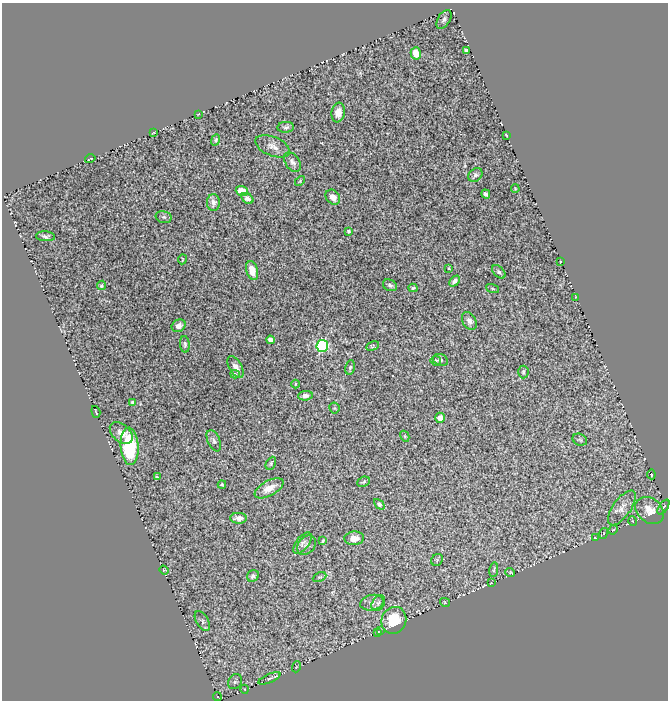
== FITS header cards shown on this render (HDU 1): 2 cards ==
NAXIS1  =                  666
NAXIS2  =                  698

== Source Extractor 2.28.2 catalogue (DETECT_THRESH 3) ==
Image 666 x 698 px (HDU 1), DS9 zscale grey, 1 PNG px = 1 image px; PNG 670 x 702 px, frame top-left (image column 1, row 698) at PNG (2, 3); each listed source drawn as its Kron ellipse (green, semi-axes under 4 px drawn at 4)
Background 1.05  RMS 0.038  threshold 0.114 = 3 sigma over >= 5 px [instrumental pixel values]
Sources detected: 95; all 95 listed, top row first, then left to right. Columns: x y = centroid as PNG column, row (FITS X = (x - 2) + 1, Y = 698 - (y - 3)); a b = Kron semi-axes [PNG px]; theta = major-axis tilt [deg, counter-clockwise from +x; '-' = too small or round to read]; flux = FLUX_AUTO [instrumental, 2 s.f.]
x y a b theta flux
444 19 10 6 58 7.5
466 50 4 3 - 4
416 53 6 5 - 32
338 112 10 6 81 20
198 114 3 2 - 1.5
286 127 8 5 4 6
153 133 3 2 - 2.2
506 135 3 2 - 1.8
216 140 6 4 66 4.5
273 146 18 9 -22 19
90 159 5 2 - 2.4
292 162 11 7 -56 11
475 175 8 6 43 7.9
300 181 6 3 47 3
515 189 4 4 - 2.3
242 191 6 5 - 40
486 194 5 3 - 6.5
333 197 8 6 -49 17
247 198 7 4 -38 11
213 203 8 6 90 11
164 217 8 6 -13 5.6
348 231 4 4 - 4.1
45 236 9 5 -5 6.9
182 259 5 2 - 2.1
560 261 3 2 - 2.2
449 268 3 2 - 2
252 270 10 5 -75 27
499 272 8 5 -45 6.4
455 281 6 4 48 10
102 285 5 4 - 4.3
390 285 7 5 -25 7
413 288 4 3 - 3.7
492 288 7 3 -19 3.1
576 297 4 2 - 1.8
469 321 9 6 -58 12
179 326 7 6 - 15
271 340 4 4 - 21
185 344 8 5 -85 5.8
322 346 6 6 - 350
373 346 6 4 28 3.2
440 360 8 5 -22 6
436 361 5 4 - 5
236 367 12 6 -60 16
350 368 7 4 81 5
523 372 6 5 - 5.5
235 374 5 4 - 3.7
295 384 4 3 - 2.2
305 396 7 5 4 11
133 402 4 4 - 9.4
334 408 5 5 - 3.2
96 412 6 2 -72 2.1
440 418 5 4 - 18
121 433 13 8 -43 19
405 436 6 4 -61 3.6
580 440 7 5 -23 4.7
214 441 11 6 -66 8.3
130 446 19 9 -86 180
271 463 7 4 62 4.4
651 474 5 3 - 2.3
157 477 3 3 - 3.3
364 482 7 5 21 4.2
222 484 4 3 - 3.8
269 488 16 7 28 30
379 504 6 4 -45 5.7
663 507 8 3 55 4.4
622 508 20 9 55 23
650 510 16 12 -40 33
239 518 8 5 -3 16
633 521 5 3 - 2
613 530 5 4 - 2.6
604 533 5 3 - 2.5
354 538 10 7 3 26
595 538 3 2 - 2
323 541 3 2 - 3
302 543 12 6 53 9.3
306 545 11 8 46 9.3
437 560 6 5 - 4.5
494 569 7 2 81 3.1
164 570 5 3 - 2.4
510 572 5 3 - 3.3
253 576 6 5 - 8.4
319 577 7 4 24 3.8
491 583 3 2 - 1.7
445 602 5 3 - 2.3
372 603 12 7 11 12
378 603 8 6 54 7
394 620 13 12 - 89
202 621 11 6 -61 8
380 631 4 2 - 1.7
377 632 4 2 - 1.9
296 667 5 3 - 1.9
270 678 12 4 23 6.6
235 682 8 6 55 7.7
244 689 4 3 - 1.7
217 697 4 3 - 2.3